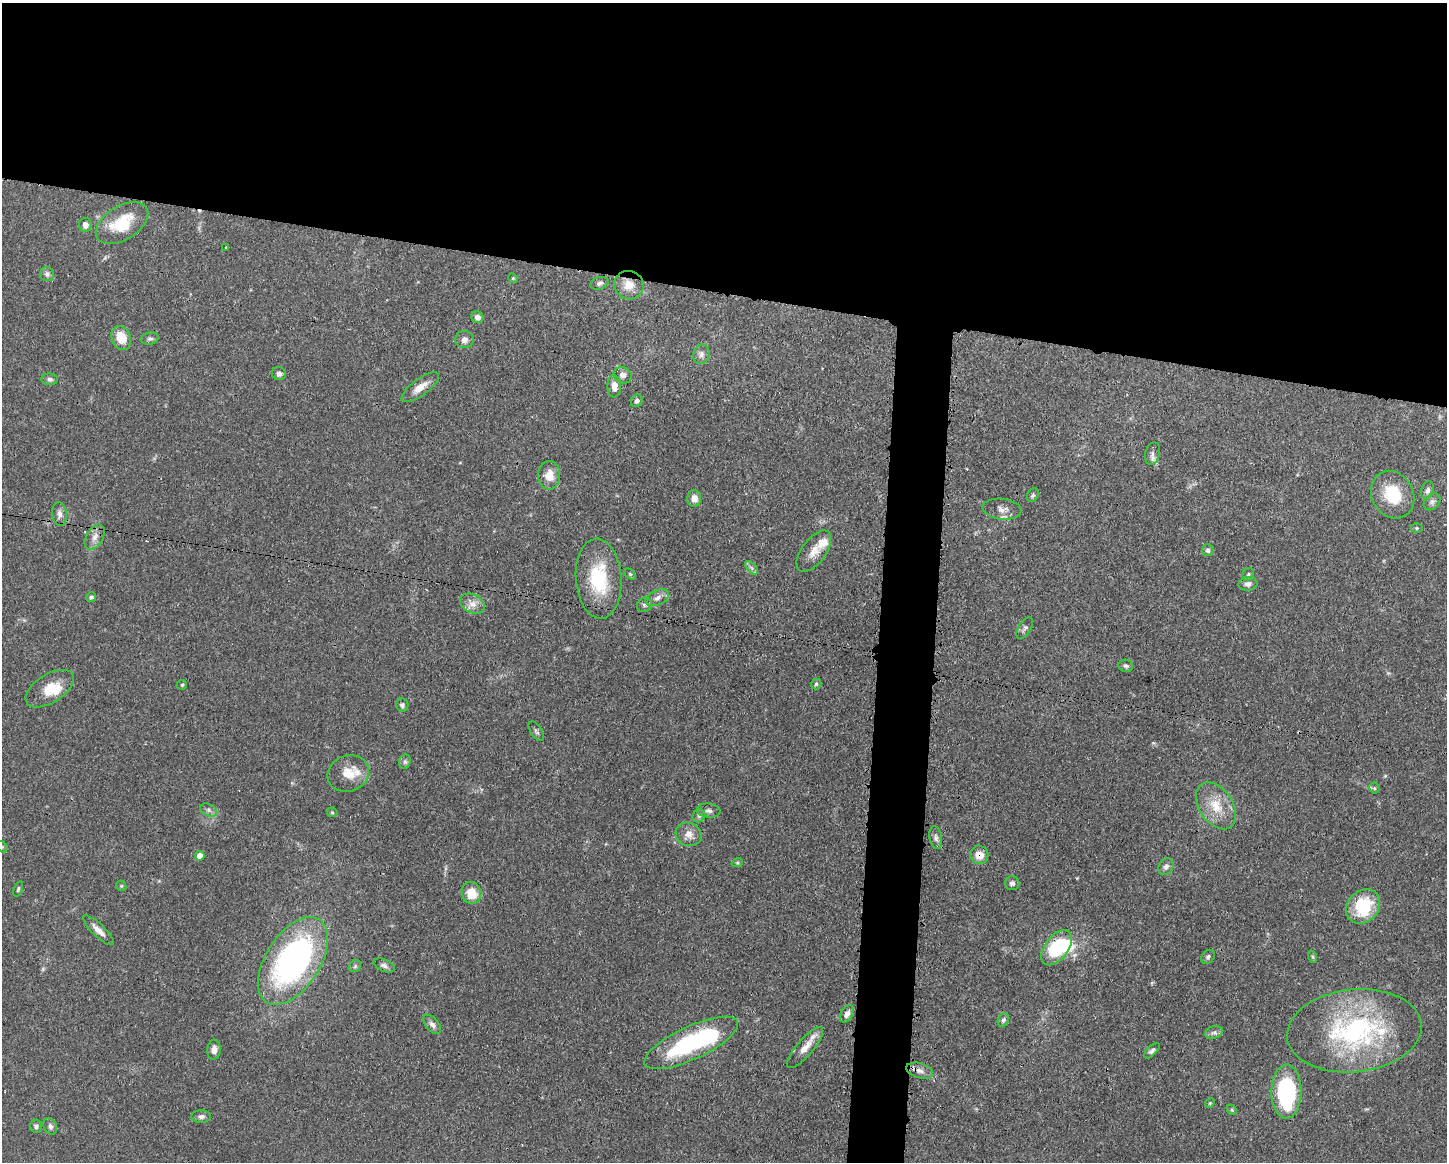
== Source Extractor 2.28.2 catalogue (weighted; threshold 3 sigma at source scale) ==
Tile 2 of 3 x 4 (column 2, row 1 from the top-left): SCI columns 1563-3007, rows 3486-4645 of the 4682 x 4647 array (HDU 1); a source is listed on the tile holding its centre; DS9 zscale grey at full resolution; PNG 1449 x 1164 px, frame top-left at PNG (2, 3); each listed source drawn as its Kron ellipse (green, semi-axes under 4 px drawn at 4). Shown black and unused: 28% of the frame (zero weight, under 3 of 4 exposures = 1% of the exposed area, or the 3 px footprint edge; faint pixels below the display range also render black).
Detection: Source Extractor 2.28.2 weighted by HDU 2 'WHT'; one run over the whole footprint, this tile lists its part. Background 0.0563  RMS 0.0033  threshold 0.0148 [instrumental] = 3 sigma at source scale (4.5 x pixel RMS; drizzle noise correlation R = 1.50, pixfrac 1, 0.05/0.05 arcsec/px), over >= 5 px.
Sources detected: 98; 2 inside a brighter object's white glare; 2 cosmic-ray / hot-pixel residue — neither listed nor drawn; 4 inside a brighter listed object's ellipse — not listed separately; the other 90 listed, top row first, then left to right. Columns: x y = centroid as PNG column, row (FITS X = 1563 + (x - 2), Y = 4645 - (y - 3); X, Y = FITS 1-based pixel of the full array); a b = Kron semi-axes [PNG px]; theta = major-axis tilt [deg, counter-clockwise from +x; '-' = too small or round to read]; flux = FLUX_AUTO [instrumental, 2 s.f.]
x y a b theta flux
122 223 29 17 31 12
85 225 7 6 - 1.7
226 247 3 2 - 0.41
47 274 7 7 - 0.98
513 278 5 4 - 0.41
599 283 9 6 17 0.96
629 285 15 14 - 4.5
477 317 6 5 - 1.7
121 338 12 9 -67 6.6
150 338 9 6 10 0.84
464 340 9 8 - 1.7
701 354 10 8 75 1.4
279 374 7 6 - 1.2
623 375 9 8 - 1.7
50 379 8 5 -7 0.91
614 386 11 7 -87 3
420 387 22 8 37 3.6
637 401 7 5 57 0.93
1153 453 11 7 75 1.4
549 475 14 11 89 4.3
1427 490 9 6 70 1.2
1033 495 7 5 61 0.64
1393 495 25 20 -60 12
694 498 8 7 - 2.5
1432 502 9 7 47 1.1
1002 509 19 10 -7 2.6
59 514 12 7 -85 1.7
1417 528 6 5 - 0.45
95 537 14 8 58 2.3
1208 550 6 5 - 0.85
814 551 24 12 54 4.3
751 568 8 4 -46 0.93
630 574 6 4 -45 0.46
1248 575 7 5 59 0.61
599 579 40 23 -86 20
1248 584 9 7 5 1.4
91 597 5 4 - 0.74
657 598 12 7 24 2
472 604 13 9 -27 2.5
644 605 8 7 - 0.99
1025 628 12 6 58 1
1126 666 7 6 - 0.78
816 684 5 5 - 0.51
182 685 5 4 - 0.44
50 689 27 14 32 6.8
402 705 6 6 - 0.85
536 731 11 5 -57 0.82
405 762 7 5 69 0.8
348 773 21 18 22 6.7
1374 788 5 5 - 0.47
1216 806 26 16 -57 8.5
208 810 9 6 -28 1
709 811 12 7 -6 1.3
332 812 5 5 - 0.4
699 816 7 6 - 0.82
689 834 13 11 -26 2.7
936 838 12 6 -79 1.1
2 847 6 5 - 0.51
979 855 9 9 - 3.6
200 856 5 5 - 3.2
737 863 6 3 18 0.41
1166 866 9 7 56 1.1
1012 883 7 7 - 1.1
121 886 5 4 - 0.46
18 889 8 4 72 0.52
471 893 11 9 -74 6.3
1363 906 19 15 46 16
98 930 20 6 -44 2.7
1057 948 20 11 53 19
1208 957 8 6 49 0.78
1313 957 6 4 -71 0.47
293 961 49 27 58 92
384 965 11 6 -23 1.2
355 966 6 5 - 0.63
847 1014 9 6 61 1.7
1003 1020 7 5 61 0.77
432 1024 11 6 -50 1.5
1354 1031 67 41 6 56
1214 1032 9 6 16 1.1
691 1043 51 16 25 37
805 1048 26 8 49 4
214 1050 10 6 84 1.7
1152 1051 10 5 45 0.86
920 1071 14 7 -16 2
1286 1092 27 15 89 36
1210 1103 5 4 - 0.38
1232 1110 6 4 -47 0.49
201 1117 10 6 -1 1.1
36 1126 6 6 - 0.93
50 1126 8 6 -63 0.96
Overlapping masked pixels (flux is a lower limit): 3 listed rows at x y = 979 855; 1057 948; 920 1071
Isophote crosses this tile's border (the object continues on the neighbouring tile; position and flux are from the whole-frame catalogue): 1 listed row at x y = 2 847